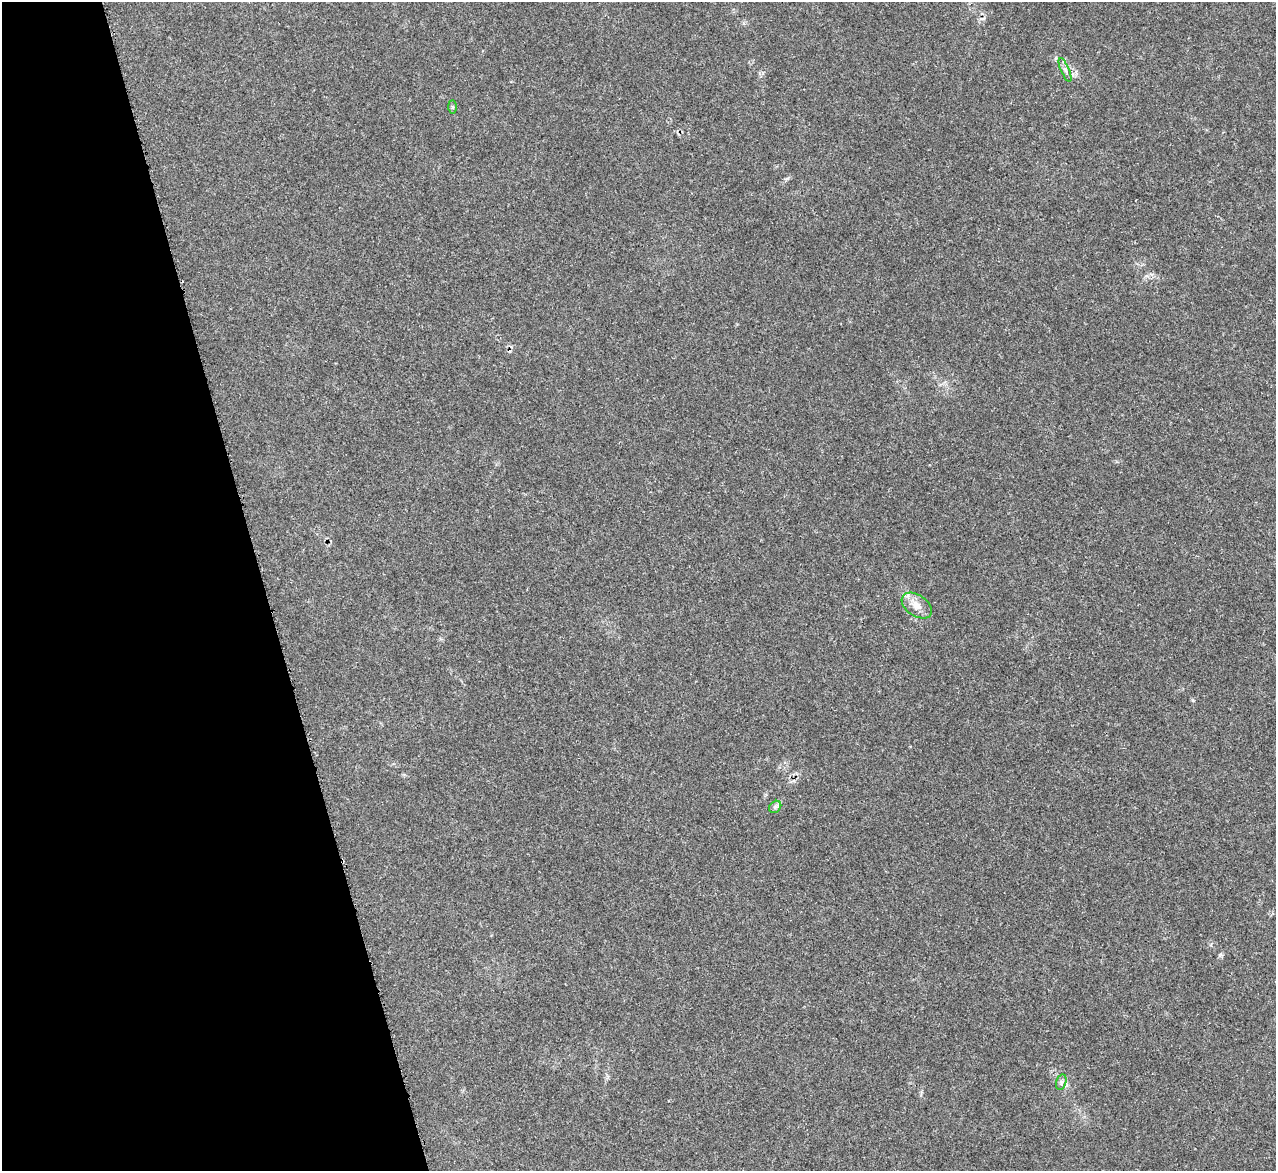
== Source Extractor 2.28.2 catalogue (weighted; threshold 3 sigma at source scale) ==
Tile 5 of 4 x 4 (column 1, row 2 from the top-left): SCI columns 15-1288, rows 2604-3772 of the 5114 x 5093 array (HDU 1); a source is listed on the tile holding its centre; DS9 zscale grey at full resolution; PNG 1278 x 1173 px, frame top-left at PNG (2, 2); each listed source drawn as its Kron ellipse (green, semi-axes under 4 px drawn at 4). Shown black and unused: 21% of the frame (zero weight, under 3 of 5 exposures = <1% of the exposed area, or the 3 px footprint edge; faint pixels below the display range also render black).
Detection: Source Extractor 2.28.2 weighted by HDU 2 'WHT'; one run over the whole footprint, this tile lists its part. Background 0.0168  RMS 0.0029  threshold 0.0128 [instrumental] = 3 sigma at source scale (4.5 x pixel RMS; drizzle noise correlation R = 1.50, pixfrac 1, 0.05/0.05 arcsec/px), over >= 5 px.
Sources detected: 5; all 5 listed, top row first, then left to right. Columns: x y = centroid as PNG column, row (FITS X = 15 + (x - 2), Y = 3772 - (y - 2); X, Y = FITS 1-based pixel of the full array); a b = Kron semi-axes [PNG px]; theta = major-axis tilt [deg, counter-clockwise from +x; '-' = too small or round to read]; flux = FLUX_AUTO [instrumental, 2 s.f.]
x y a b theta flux
1065 70 13 4 -67 0.91
452 107 7 4 -89 0.43
917 605 17 10 -35 3
775 807 7 5 45 0.66
1061 1082 8 5 75 0.79